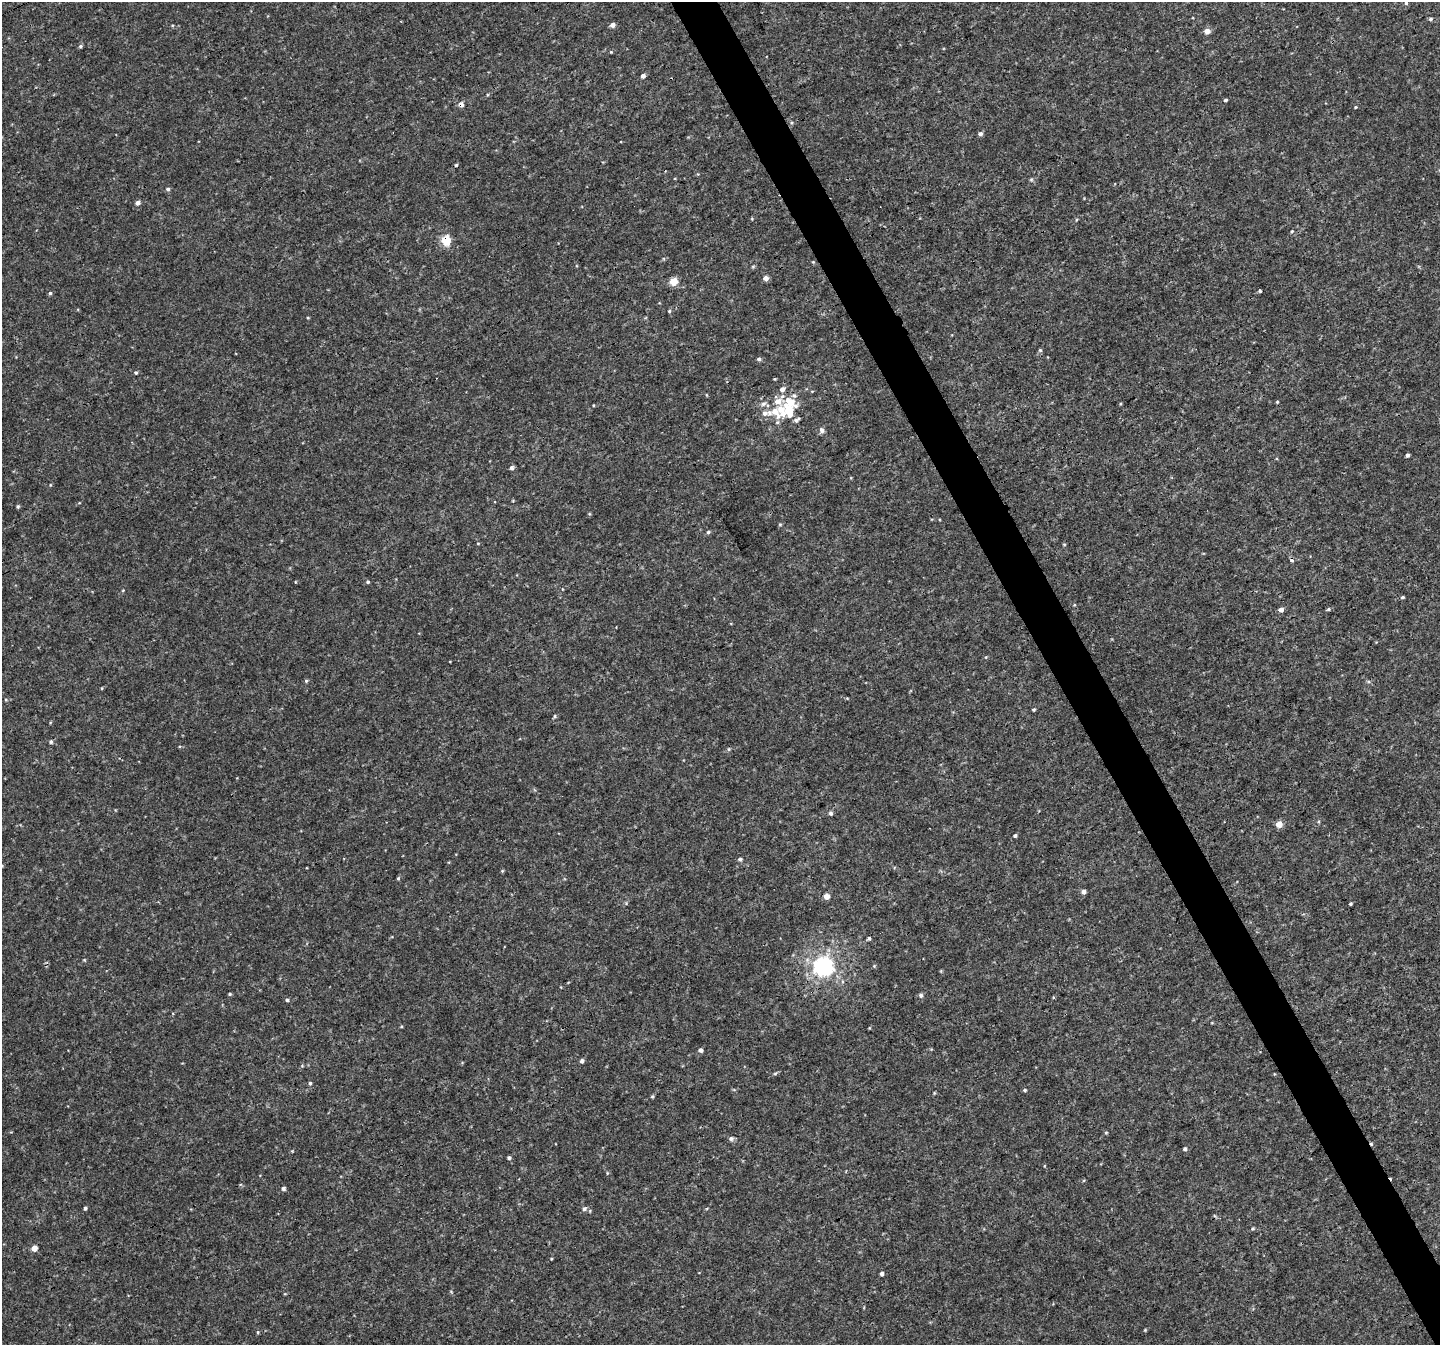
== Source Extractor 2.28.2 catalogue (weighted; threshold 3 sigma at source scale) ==
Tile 6 of 4 x 4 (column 2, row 2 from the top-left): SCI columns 1442-2879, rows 2794-4136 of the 5761 x 5647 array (HDU 1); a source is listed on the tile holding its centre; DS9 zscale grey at full resolution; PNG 1442 x 1347 px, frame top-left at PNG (2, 2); no overlay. Shown black and unused: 3% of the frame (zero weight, under 3 of 4 exposures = <1% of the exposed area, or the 3 px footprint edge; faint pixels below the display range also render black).
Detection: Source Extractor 2.28.2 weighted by HDU 2 'WHT'; one run over the whole footprint, this tile lists its part. Background 0.00675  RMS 0.0037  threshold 0.0166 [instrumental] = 3 sigma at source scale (4.5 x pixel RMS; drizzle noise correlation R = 1.50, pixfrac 1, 0.0396/0.0396 arcsec/px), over >= 5 px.
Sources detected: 99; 4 cosmic-ray / hot-pixel residue — not listed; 9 inside a brighter listed object's ellipse — not listed separately; the other 86 listed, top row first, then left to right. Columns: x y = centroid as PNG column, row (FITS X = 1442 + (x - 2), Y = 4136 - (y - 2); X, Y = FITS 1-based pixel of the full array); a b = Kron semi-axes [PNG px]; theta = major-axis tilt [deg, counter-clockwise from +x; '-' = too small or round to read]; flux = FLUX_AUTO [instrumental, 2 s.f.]
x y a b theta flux
1406 3 5 4 - 0.5
1431 19 5 4 - 0.68
612 25 5 4 - 2
1207 31 5 4 - 3.2
80 46 5 4 - 0.61
611 52 4 3 - 0.32
643 76 4 4 - 1.8
1225 100 4 3 - 0.55
461 104 5 4 - 2.3
980 134 5 4 - 1.1
1031 179 6 4 1 0.51
168 189 5 5 - 0.71
137 203 5 4 - 1.5
1292 231 4 3 - 0.33
446 240 5 5 - 17
753 267 6 4 1 0.42
766 278 5 4 - 2.2
673 282 5 5 - 10
1260 291 3 3 - 0.7
50 293 4 4 - 0.55
669 311 4 4 - 0.43
1040 350 5 5 - 0.54
759 359 5 4 - 0.76
136 373 5 4 - 0.55
706 395 4 3 - 0.27
790 401 19 11 -36 6.1
1277 402 4 4 - 0.36
775 412 18 11 -57 5
789 415 6 5 - 1.7
797 420 9 5 39 0.95
822 430 7 6 - 1.3
1408 455 4 3 - 0.94
512 468 5 4 - 1.1
50 485 5 3 - 0.3
18 507 5 4 - 0.47
589 514 5 3 - 0.32
780 524 5 3 - 0.37
708 532 5 4 - 0.67
478 543 4 3 - 0.26
1064 544 5 3 - 0.33
368 582 5 4 - 0.53
1403 597 5 3 - 0.47
1328 609 5 4 - 0.53
1281 610 5 5 - 1.5
306 681 5 4 - 0.52
102 688 5 3 - 0.27
1034 710 4 4 - 0.48
555 716 6 4 89 0.45
51 742 5 4 - 0.55
729 749 5 5 - 0.48
831 813 5 5 - 0.83
1279 824 5 5 - 4.9
1015 836 4 4 - 0.62
740 859 5 5 - 0.68
502 871 5 3 - 0.35
398 878 4 4 - 0.42
1084 892 4 4 - 2
826 896 4 4 - 3.7
1350 904 3 3 - 0.5
869 938 3 3 - 2.4
84 960 5 3 - 0.32
823 966 7 7 - 190
874 966 5 4 - 0.37
230 994 4 3 - 0.44
921 995 6 5 - 0.89
287 1000 5 4 - 0.64
701 1050 5 4 - 1.1
582 1061 5 4 - 1
775 1073 6 3 20 0.5
310 1083 5 4 - 0.55
1025 1090 4 4 - 0.54
652 1096 5 3 - 0.4
10 1132 4 3 - 0.3
1106 1132 5 3 - 0.35
731 1138 6 6 - 0.95
1185 1149 4 4 - 0.84
509 1158 4 4 - 0.67
240 1184 4 3 - 0.39
283 1188 4 4 - 0.79
85 1208 3 3 - 0.72
584 1209 6 5 - 0.86
1253 1229 5 5 - 0.5
34 1248 4 4 - 3.6
882 1274 4 4 - 0.97
1145 1330 4 4 - 0.31
258 1332 5 3 - 0.38
Overlapping masked pixels (flux is a lower limit): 3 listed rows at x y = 461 104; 446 240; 790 401